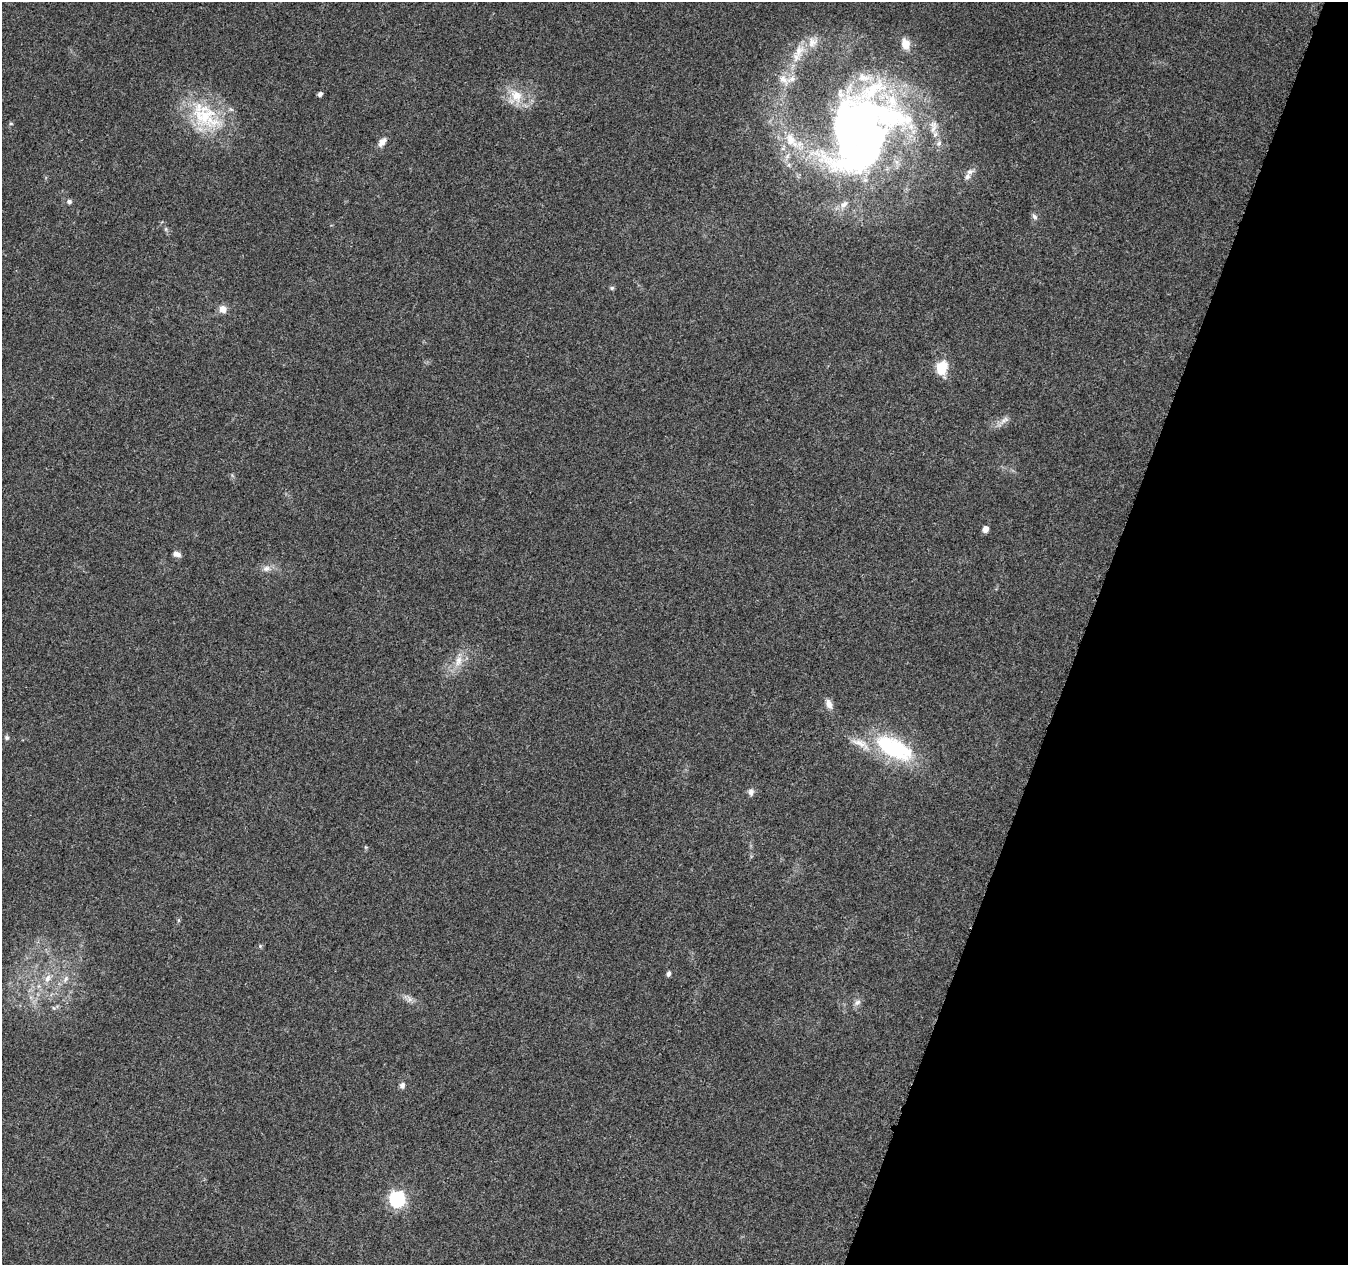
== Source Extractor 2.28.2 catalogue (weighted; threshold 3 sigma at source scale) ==
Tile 8 of 4 x 4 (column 4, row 2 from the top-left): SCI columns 4056-5401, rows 2814-4076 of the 5411 x 5567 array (HDU 1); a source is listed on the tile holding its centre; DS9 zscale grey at full resolution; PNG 1350 x 1267 px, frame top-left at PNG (2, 2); no overlay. Shown black and unused: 20% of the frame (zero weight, under 3 of 5 exposures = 1% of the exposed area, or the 3 px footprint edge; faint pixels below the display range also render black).
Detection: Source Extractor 2.28.2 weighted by HDU 2 'WHT'; one run over the whole footprint, this tile lists its part. Background 0.103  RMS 0.0053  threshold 0.0238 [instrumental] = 3 sigma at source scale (4.5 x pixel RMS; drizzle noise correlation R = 1.50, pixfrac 1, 0.0396/0.0396 arcsec/px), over >= 5 px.
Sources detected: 45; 3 inside a brighter object's white glare — not listed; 7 inside a brighter listed object's ellipse — not listed separately; the other 35 listed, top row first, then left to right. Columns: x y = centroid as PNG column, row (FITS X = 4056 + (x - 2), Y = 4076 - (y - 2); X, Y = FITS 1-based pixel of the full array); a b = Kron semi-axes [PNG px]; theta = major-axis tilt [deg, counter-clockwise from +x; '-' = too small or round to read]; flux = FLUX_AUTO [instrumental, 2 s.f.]
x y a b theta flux
906 44 13 9 -71 6.5
799 51 22 12 70 9.2
783 80 17 10 -49 5.2
320 94 4 4 - 1.8
516 96 23 15 -59 12
205 116 50 30 -29 39
11 123 5 3 - 0.58
933 129 14 7 62 3.2
844 133 140 57 82 210
382 142 13 8 48 3.3
939 143 8 6 45 1.6
783 149 6 4 -18 1
970 172 9 7 25 2.3
69 201 6 5 - 1.4
1035 217 9 6 -56 1.6
612 288 6 5 - 0.87
223 309 9 8 - 4
942 367 7 6 - 42
1004 420 15 7 31 3.1
985 529 5 5 - 4.1
176 554 10 7 -19 2.4
266 568 11 8 7 3
458 661 16 9 75 5.9
829 704 13 7 -69 3.3
7 738 6 5 - 1.1
892 748 51 24 -30 49
751 792 10 7 -84 2.1
260 946 5 4 - 0.67
668 974 5 4 - 1.9
47 978 12 8 70 4
66 979 11 6 57 2.5
410 999 10 6 -53 2.2
857 1002 10 7 31 2.3
402 1085 8 6 80 1.9
397 1199 7 7 - 110
Isophote crosses this tile's border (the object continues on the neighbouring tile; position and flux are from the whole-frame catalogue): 1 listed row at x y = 844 133